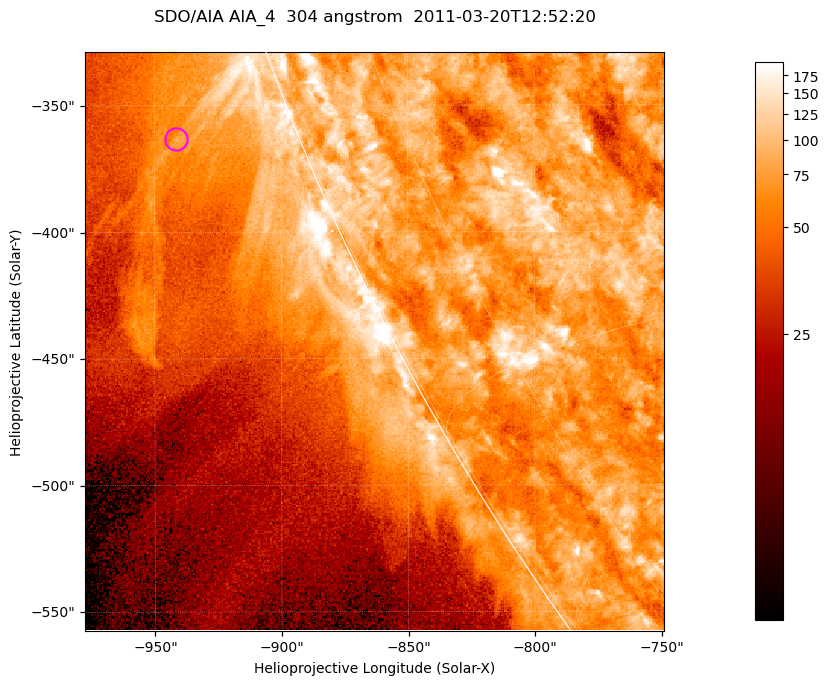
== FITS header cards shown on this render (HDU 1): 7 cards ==
TELESCOP= 'SDO/AIA '           / For AIA: SDO/AIA
INSTRUME= 'AIA_4   '           / For AIA: AIA_ATA1, AIA_ATA2, AIA_ATA3 or AIA_AT
WAVELNTH=                  304 / [angstrom] Wavelength
WAVEUNIT= 'angstrom'           / Wavelength unit: angstrom
DATE-OBS= '2011-03-20T12:52:20.123' / [ISO] Date when observation started; ISO 8
CTYPE1  = 'HPLN-TAN'           / CTYPE1; Typically HPLN
CTYPE2  = 'HPLT-TAN'           / CTYPE2; Typically HPLT

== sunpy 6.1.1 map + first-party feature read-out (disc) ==
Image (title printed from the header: SDO/AIA AIA_4  304 angstrom  2011-03-20T12:52:20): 381 x 381 px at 0.6 arcsec/px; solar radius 964 arcsec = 1606 px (partial field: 0.8% of the solar disc is inside the frame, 45% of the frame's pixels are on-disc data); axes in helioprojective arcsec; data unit not stated in the header (colour bar unlabelled)
Orientation: roll -0.132 deg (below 1 deg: not rotated)
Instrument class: DISC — disc imager (sunpy class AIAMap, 304 A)
Bright regions (active regions / flare kernels): reference = the on-disc median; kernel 3 px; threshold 5 sigma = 119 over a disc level ~75.2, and >= 1.15x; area >= 145 px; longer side >= 5 px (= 3 arcsec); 0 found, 0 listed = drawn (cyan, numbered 1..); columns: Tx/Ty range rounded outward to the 2 arcsec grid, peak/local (2 s.f.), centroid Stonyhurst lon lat
Off-limb structures (1.02-1.3 R_sun): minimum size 72 px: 7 found; the strongest spans PA ~110..115 deg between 1.02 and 1.08 R_sun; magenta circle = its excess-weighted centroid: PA ~110 deg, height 1.05 R_sun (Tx ~-942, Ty ~-364 arcsec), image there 2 x the reference